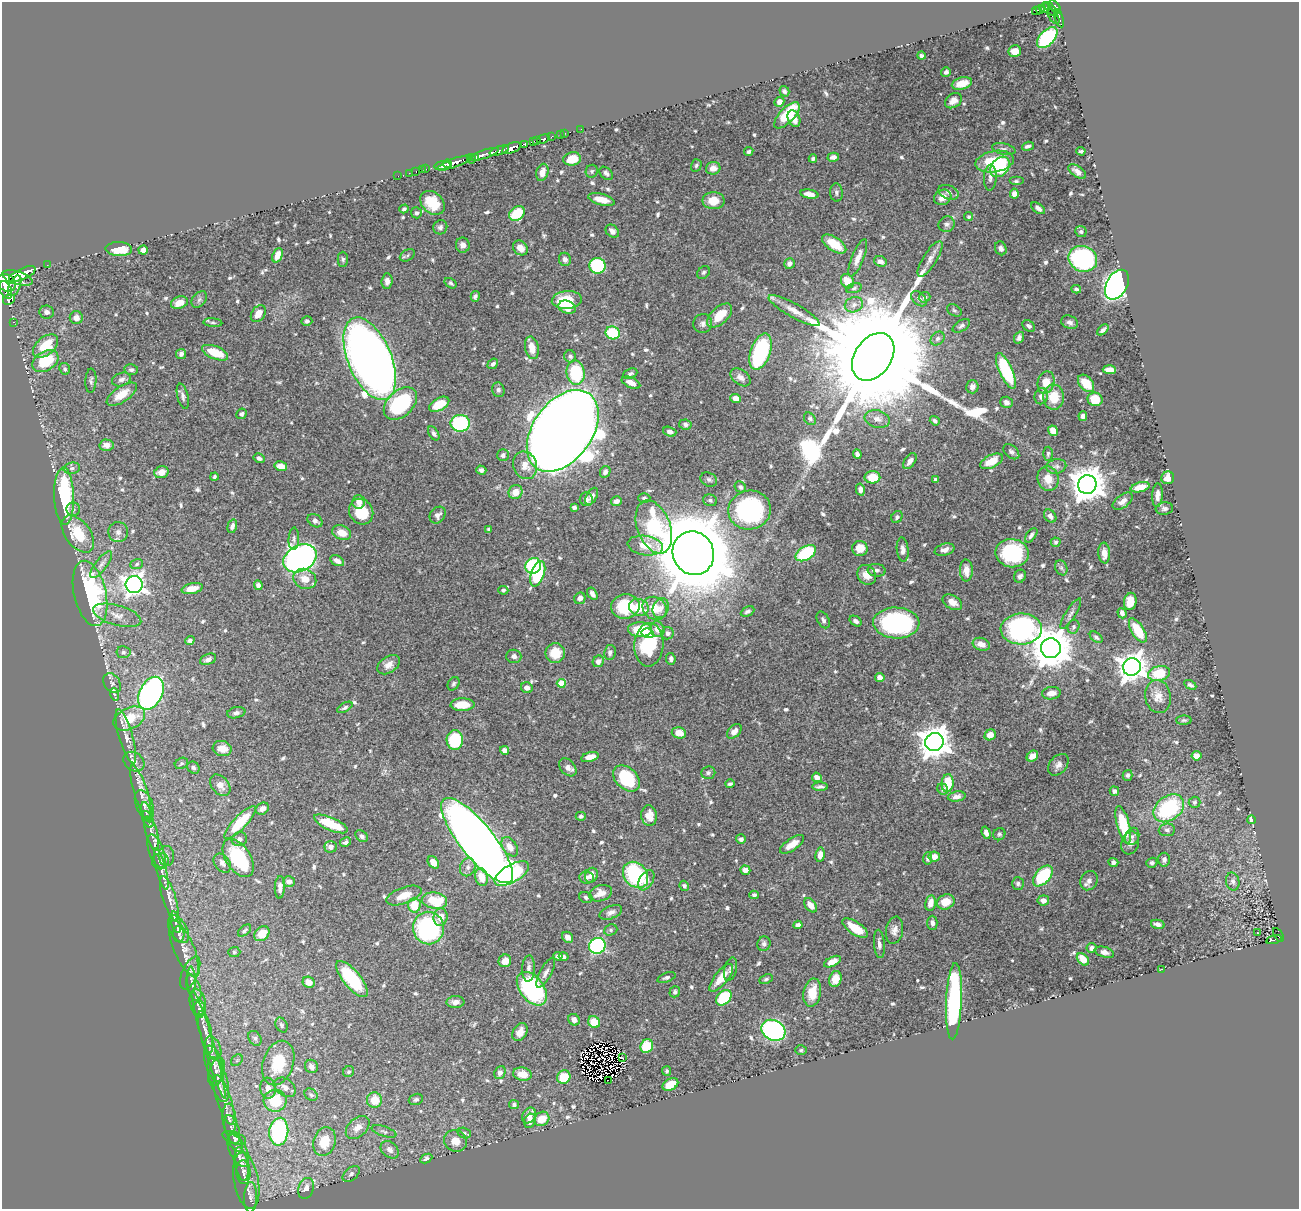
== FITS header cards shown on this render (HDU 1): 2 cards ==
NAXIS1  =                 1297
NAXIS2  =                 1207

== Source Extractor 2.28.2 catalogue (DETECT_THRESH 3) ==
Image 1297 x 1207 px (HDU 1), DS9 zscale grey, 1 PNG px = 1 image px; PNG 1301 x 1211 px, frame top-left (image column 1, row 1207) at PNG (2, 2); each listed source drawn as its Kron ellipse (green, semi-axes under 4 px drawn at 4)
Background 0.486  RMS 0.012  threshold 0.0373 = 3 sigma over >= 5 px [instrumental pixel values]
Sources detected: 678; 4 with non-positive FLUX_AUTO (blend fragments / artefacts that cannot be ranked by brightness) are neither listed nor drawn; of the other 674, the 500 brightest by FLUX_AUTO listed and drawn (174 fainter detections omitted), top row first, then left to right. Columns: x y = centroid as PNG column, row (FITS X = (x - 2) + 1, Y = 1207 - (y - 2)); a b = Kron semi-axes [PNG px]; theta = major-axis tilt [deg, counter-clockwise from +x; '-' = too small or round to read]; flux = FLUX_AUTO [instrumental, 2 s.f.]
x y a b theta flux
1055 7 8 4 -53 270
1045 8 5 4 - 30
1051 9 9 4 -49 220
1040 10 4 3 - 73
1036 11 4 3 - 76
1053 17 8 4 -54 34
1059 18 9 2 -74 32
1047 38 13 7 46 73
1015 51 6 6 - 5.7
921 56 4 4 - 2.1
946 72 5 4 - 2.3
962 83 10 6 15 9.6
784 91 5 4 - 2
953 101 9 7 35 5.1
779 102 5 4 - 3.6
787 115 17 7 46 35
794 119 8 6 -66 7.2
581 129 2 2 - 2.1
565 133 2 2 - 3.2
561 134 3 3 - 25
551 137 3 2 - 32
543 139 7 3 17 86
533 141 3 2 - 110
537 141 3 2 - 28
524 144 3 3 - 61
1028 146 6 3 17 2.3
511 148 10 5 23 940
1004 149 12 5 -12 2.7
499 151 10 3 19 290
1081 151 4 3 - 1.6
749 152 5 4 - 2.2
483 154 16 3 18 400
476 157 4 3 - 140
833 157 6 4 15 3.5
471 159 5 3 - 55
572 159 9 6 11 13
813 159 4 3 - 1.8
995 162 19 10 9 33
455 163 18 4 19 530
447 164 4 3 - 190
696 165 6 5 - 1.8
443 166 8 4 5 480
1000 167 11 8 51 44
713 168 7 6 - 6.6
426 169 2 2 - 5.7
422 170 2 2 - 6.8
416 171 3 2 - 14
592 171 6 6 - 1.5
542 172 9 6 73 6.7
1077 172 10 5 -35 4.8
409 173 2 2 - 3.4
606 173 8 5 -43 2.8
398 176 2 2 - 2.5
990 178 13 6 88 3.7
1016 181 7 4 0 1.7
836 192 9 6 -86 2.5
948 192 10 6 -21 3.6
809 194 9 4 -9 6.3
1014 194 5 4 - 4.2
943 197 9 7 28 8.6
601 200 14 5 -14 9.9
713 201 11 8 -1 12
432 203 14 10 -43 19
1038 208 8 4 -35 3.2
404 209 4 4 - 1.9
416 213 5 5 - 2.2
517 213 8 6 34 26
969 216 4 4 - 1.6
947 224 8 7 - 3.3
440 227 7 7 - 2.5
612 231 7 5 -45 4.1
1081 232 6 5 - 2.1
834 244 14 6 -33 21
463 245 7 7 - 4
520 248 8 6 -43 6.3
1001 248 7 5 -67 3
119 249 13 7 -2 21
143 250 5 4 - 4.4
277 255 8 5 69 7.4
407 255 8 5 29 1.8
858 258 20 6 68 8.5
343 259 7 5 -90 1.8
565 259 7 6 - 3.7
930 259 20 7 58 6.6
1083 259 14 12 -23 130
880 261 6 5 - 3.4
789 264 6 5 - 3.3
47 265 2 2 - 6.7
598 266 8 8 - 63
703 272 7 5 45 1.7
22 274 14 5 24 1500
17 278 16 6 -17 1200
387 281 8 5 87 4.2
847 281 7 6 - 14
7 283 10 8 -37 2300
451 283 6 4 -34 1.5
1117 285 16 10 61 510
15 286 11 5 67 590
854 288 8 5 17 1.9
1076 289 4 3 - 2.1
6 290 9 5 -66 820
475 296 5 4 - 2.2
924 297 6 5 - 2.2
199 299 9 6 50 2.4
919 299 9 6 -44 2.9
9 300 6 5 - 350
567 300 15 9 5 27
179 303 9 6 21 9
854 305 9 7 20 4.6
567 307 9 6 -19 16
954 310 8 5 -30 1.7
794 311 29 7 -29 11
47 312 7 6 - 3.2
258 314 9 6 56 9.2
720 315 15 8 42 18
76 318 6 6 - 5
307 321 5 5 - 2.2
13 322 3 2 - 9.4
1070 322 8 6 -23 3.3
213 323 9 4 -5 1.7
703 324 9 9 - 3.9
961 326 9 5 32 2.3
1029 326 7 5 -38 2.4
1103 330 7 4 41 2.3
613 333 7 6 - 36
1019 338 6 4 69 3
938 339 8 6 45 2.3
45 346 14 9 41 29
532 348 11 6 -78 9.1
761 352 19 9 70 99
215 353 14 6 -22 23
181 354 5 5 - 3.1
570 356 6 5 - 2.1
873 357 26 18 55 55000
370 359 44 21 -67 880
45 361 14 9 30 37
493 364 6 4 40 2.2
65 369 6 5 - 1.8
131 370 7 5 -13 2
1109 370 7 4 -3 8.6
1006 371 19 6 -65 60
576 373 12 9 -83 54
630 374 7 4 23 1.9
740 377 11 7 -37 4.7
121 379 10 6 19 3
91 381 12 5 87 2.5
1046 382 11 8 74 13
631 383 10 5 -24 7
1086 383 10 6 -48 14
972 387 6 6 - 3.8
498 390 7 6 - 2.5
122 394 17 7 34 13
183 396 13 5 -76 3.1
1041 396 8 6 70 4.4
1054 397 12 10 -88 20
736 399 5 4 - 7.2
1095 399 7 6 - 15
1006 402 6 5 - 3.5
400 404 19 12 43 79
439 404 11 6 30 20
242 414 5 5 - 2
1083 416 5 4 - 4.2
810 419 7 5 -49 1.9
877 419 13 8 -13 5.9
935 421 5 4 - 2.2
460 423 9 8 - 83
685 424 6 5 - 2.5
563 431 46 29 54 4900
1053 431 5 5 - 9.2
670 432 7 4 -17 3.8
434 433 8 4 -59 2.3
107 445 7 5 -3 5.1
1011 452 9 6 -42 2.2
857 454 5 4 - 2.8
1048 454 7 4 88 1.6
503 455 6 5 - 2.5
259 458 5 4 - 2.6
910 461 9 5 56 4.4
992 461 12 6 26 16
525 465 14 11 -67 11
281 466 6 4 -11 11
1056 466 10 7 11 3.7
72 468 8 5 9 2
481 470 5 4 - 2.4
161 472 7 6 - 6.8
605 472 6 5 - 2.9
214 477 4 4 - 1.7
872 477 8 6 1 18
1168 478 6 6 - 6.5
1048 479 12 10 -76 12
709 480 9 6 -31 2.3
936 480 4 4 - 4.6
1087 485 9 9 - 1800
740 487 6 5 - 2.3
1140 487 9 5 15 10
860 490 6 4 -77 3.5
515 492 7 6 - 9.6
1157 495 12 5 87 5.2
64 496 29 10 -88 82
592 496 9 5 61 3.8
644 498 6 5 - 1.8
586 499 7 6 - 3
710 500 7 6 - 2.3
616 501 5 4 - 4
1123 501 11 6 35 4.8
359 502 7 6 - 5.5
574 507 4 4 - 2.3
73 509 7 6 - 2.4
1164 509 9 6 5 2.4
749 510 21 19 10 140
361 512 13 11 -56 24
438 515 9 7 50 3.8
1050 516 7 5 -50 4.2
897 517 6 5 - 1.8
315 521 8 6 -32 3.8
232 526 7 4 75 3
654 527 28 16 -69 87
489 529 4 3 - 1.9
118 532 10 10 - 4.6
342 533 10 7 -22 11
78 534 21 12 -53 30
1031 535 8 4 54 3.1
294 539 11 5 87 2.4
1056 542 5 4 - 1.7
645 545 18 9 -8 14
860 548 7 7 - 11
903 550 12 6 -85 4.3
945 550 10 5 15 4
693 553 22 20 -62 6600
806 553 11 6 32 56
1012 553 17 14 -10 63
1104 553 10 6 -85 7.5
300 558 17 13 28 390
337 561 7 5 -29 4.7
137 564 6 5 - 1.6
101 565 16 6 53 4.7
533 566 8 7 - 82
1061 568 8 6 -68 2.2
877 570 9 6 -6 2.8
966 570 11 6 -88 7
538 574 13 6 70 49
867 575 10 8 -53 8.3
1020 576 7 5 64 2.7
305 579 12 9 -25 9.2
134 584 8 8 - 510
258 585 5 4 - 3.5
192 589 11 5 13 9.3
503 590 5 4 - 1.8
90 593 33 16 -77 150
592 594 7 4 -56 3.4
580 598 6 5 - 4.8
1130 601 8 6 79 11
952 602 10 7 -29 6.8
625 607 14 12 11 43
639 607 10 8 -18 25
655 608 12 11 - 15
661 608 10 7 69 5.6
748 611 7 4 26 2.5
1122 613 5 4 - 3
1071 614 18 5 58 3.7
117 615 25 10 -16 11
823 620 9 5 -61 2.4
856 621 6 4 -34 2.4
896 623 23 15 -3 120
1073 627 7 5 67 2.1
640 629 12 7 -1 26
657 629 8 7 - 6.9
1021 629 20 15 1 190
1138 630 13 6 -58 22
647 633 6 4 -15 16
668 633 6 6 - 3.2
1096 637 7 4 -39 1.8
190 641 5 4 - 3.6
981 644 9 6 -19 6.6
649 645 22 14 86 54
1051 648 10 10 - 3100
124 652 7 6 - 2.1
610 652 7 6 - 2.7
555 653 10 9 - 17
514 656 7 6 - 3.2
208 659 8 5 22 3.6
671 659 6 4 -84 2.6
598 661 6 5 - 4.5
389 665 12 8 34 6.2
1132 667 9 8 - 1100
1159 673 11 7 14 29
880 678 5 4 - 6.2
112 683 11 8 -57 3.6
561 683 4 4 - 20
453 684 7 5 58 1.7
1190 685 6 4 -28 2.2
527 688 6 5 - 4.2
151 693 17 11 63 230
1051 693 9 6 7 7.1
114 694 6 4 -72 1.5
1158 696 16 13 -82 9.7
462 705 12 6 2 14
345 707 8 4 30 1.7
236 713 9 5 11 2.4
129 719 17 10 26 22
1184 720 8 4 2 1.5
734 731 8 5 44 4.5
679 733 7 5 -17 9.2
990 735 6 5 - 8.9
126 736 28 7 -74 9.2
455 740 10 8 -89 48
934 742 9 9 - 1500
222 748 9 7 -14 8.8
505 750 4 4 - 4.5
1032 756 6 5 - 7.9
1196 756 5 4 - 5
590 757 9 4 14 7.6
134 762 11 9 -39 4.8
181 763 7 5 26 1.5
1058 765 12 8 49 4.6
568 767 10 7 -47 3.9
193 768 6 5 - 1.8
708 773 7 6 - 2.1
1127 775 5 5 - 2
817 777 5 4 - 5
626 778 15 10 -43 54
948 783 9 6 85 25
730 784 4 3 - 1.7
220 785 12 8 -50 6.7
820 787 8 4 -1 2.6
943 789 6 5 - 3.2
1114 791 5 4 - 2.5
141 794 30 7 -73 9.7
957 797 9 5 9 4.1
1194 802 6 5 - 1.6
144 805 16 8 -69 5.8
1169 808 17 12 37 76
262 809 7 5 31 5.4
146 811 9 4 -77 2
581 816 5 4 - 2.2
649 816 10 7 -84 9.9
148 819 8 5 -66 3
1251 820 4 3 - 6.6
240 822 22 6 46 35
331 824 18 6 -23 28
1123 825 19 6 -75 42
1167 830 8 6 6 2.6
986 833 6 4 -71 3.3
152 834 18 6 -74 5.7
999 834 6 6 - 1.8
362 836 7 5 -39 2.5
1132 836 9 7 69 3
239 839 8 7 - 2.9
741 839 5 4 - 2.7
477 841 53 17 -51 1600
345 842 6 4 29 2.1
1130 843 12 9 72 5.2
792 844 14 6 34 8.6
331 847 6 5 - 3.9
510 847 11 7 -54 8.8
156 851 17 7 -70 6.3
820 855 7 4 82 5.6
166 856 10 7 -86 5.1
934 856 5 5 - 7.5
238 858 21 12 -57 62
927 858 6 4 85 1.9
1164 860 7 6 - 3.1
160 861 8 8 - 3.1
433 862 7 5 -49 11
1113 862 5 4 - 2.4
222 863 10 7 -54 4.8
1152 863 5 5 - 2
468 867 9 7 67 4.1
161 869 21 5 -75 6.4
745 870 5 4 - 4.8
512 874 19 8 30 82
591 875 7 6 - 6.7
636 875 14 11 -48 79
1043 876 12 7 49 53
482 877 9 6 -76 15
586 878 7 6 - 3.1
646 880 11 6 57 5
289 881 6 5 - 4.1
1089 881 10 8 63 4.5
1233 881 9 6 -78 3.3
1018 884 6 6 - 2
684 886 5 4 - 2.4
280 887 11 5 88 4.4
600 893 12 8 17 8.7
404 895 18 8 20 12
754 895 4 4 - 2.1
586 897 7 5 -21 1.9
169 898 23 6 -73 8.6
1043 900 6 5 - 5.2
435 901 12 8 -10 32
946 902 9 7 22 13
930 903 8 5 78 7.6
414 905 7 6 - 18
811 905 8 5 -52 7.1
611 912 12 6 21 3.9
440 917 9 7 82 9
176 922 11 5 -78 2.8
932 923 7 5 90 3.5
1158 924 7 4 -13 2.9
798 925 4 4 - 3
428 928 16 15 - 160
855 928 15 6 -34 19
179 929 15 8 -59 6.8
611 930 7 5 22 1.6
894 930 14 8 79 5.3
245 931 8 4 39 1.7
1257 933 3 2 - 2.5
179 934 8 5 -88 2.4
262 934 8 6 45 16
1278 935 8 4 -60 25
568 937 6 5 - 4.3
1274 940 8 3 15 37
764 944 7 6 - 2.8
879 944 14 5 -85 4
597 946 8 7 - 120
184 948 30 10 -67 12
1092 948 5 5 - 3.9
234 952 6 5 - 1.6
1104 952 10 5 -16 3.1
558 956 4 4 - 2.3
564 957 5 3 - 1.8
1083 959 7 5 -47 11
505 961 6 6 - 6.7
832 962 9 4 26 8.9
529 969 13 6 87 3.6
730 969 12 6 76 3.2
1161 969 2 2 - 3.9
190 973 17 8 66 5.2
546 973 16 5 62 4.2
666 977 9 4 20 1.9
721 978 17 6 51 15
352 979 22 8 -50 48
766 979 7 4 24 1.7
835 979 8 6 74 8.9
191 980 13 3 -88 1.9
309 982 6 5 - 8.4
194 988 14 6 -70 4.9
532 989 19 12 -52 120
675 992 6 5 - 2.2
812 993 14 8 79 16
724 998 9 6 43 46
954 1001 38 8 87 170
198 1002 13 8 -80 5.6
455 1002 9 6 1 5.6
199 1010 8 6 90 3.1
574 1020 6 5 - 4.4
594 1022 6 5 - 19
281 1025 8 5 -62 2
773 1030 12 10 -27 160
206 1032 21 6 -77 7
520 1032 10 7 59 6.4
255 1038 8 6 -57 2.2
209 1044 56 5 -73 14
647 1046 7 6 - 27
213 1048 12 7 -69 5.1
801 1050 6 5 - 1.5
623 1058 3 2 - 16
237 1060 6 5 - 1.6
278 1063 23 15 70 31
214 1064 19 8 -72 6.2
311 1066 7 6 - 4.2
667 1071 5 4 - 1.5
217 1072 14 7 72 3.6
348 1072 6 5 - 1.6
500 1072 7 5 67 3.4
522 1074 9 6 -11 11
564 1077 7 6 - 22
218 1079 23 8 -74 7.9
608 1080 4 2 - 1.8
670 1085 8 5 28 18
285 1087 12 8 -37 5
268 1088 10 7 -82 6.1
311 1095 7 5 -39 1.8
416 1099 7 5 20 2.1
224 1100 26 7 -72 8.7
374 1100 7 7 - 15
275 1101 11 11 - 33
514 1105 5 4 - 1.6
529 1115 8 6 57 7.4
229 1119 16 7 -85 5.6
542 1119 8 6 36 13
530 1121 7 5 68 3.4
358 1127 14 9 42 7.2
232 1130 15 7 -74 4.7
384 1131 13 5 -17 2.3
279 1132 14 9 84 130
464 1133 7 5 -15 1.7
234 1138 12 6 -19 2.8
455 1141 12 10 -29 9.9
235 1142 11 6 -60 2.9
324 1142 15 11 72 22
390 1150 10 7 -42 4.4
238 1151 17 8 -64 7.4
426 1159 6 4 26 2.4
242 1164 17 6 -80 5.4
243 1172 12 7 -86 3.2
351 1174 10 6 40 2.9
246 1181 28 12 -79 14
306 1188 11 7 71 6.6
251 1197 15 6 89 4.2
At the frame edge (FLAGS 8, measured only in part): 1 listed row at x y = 7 283
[174 fainter detections neither listed nor drawn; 4 non-positive-flux detections neither listed nor drawn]